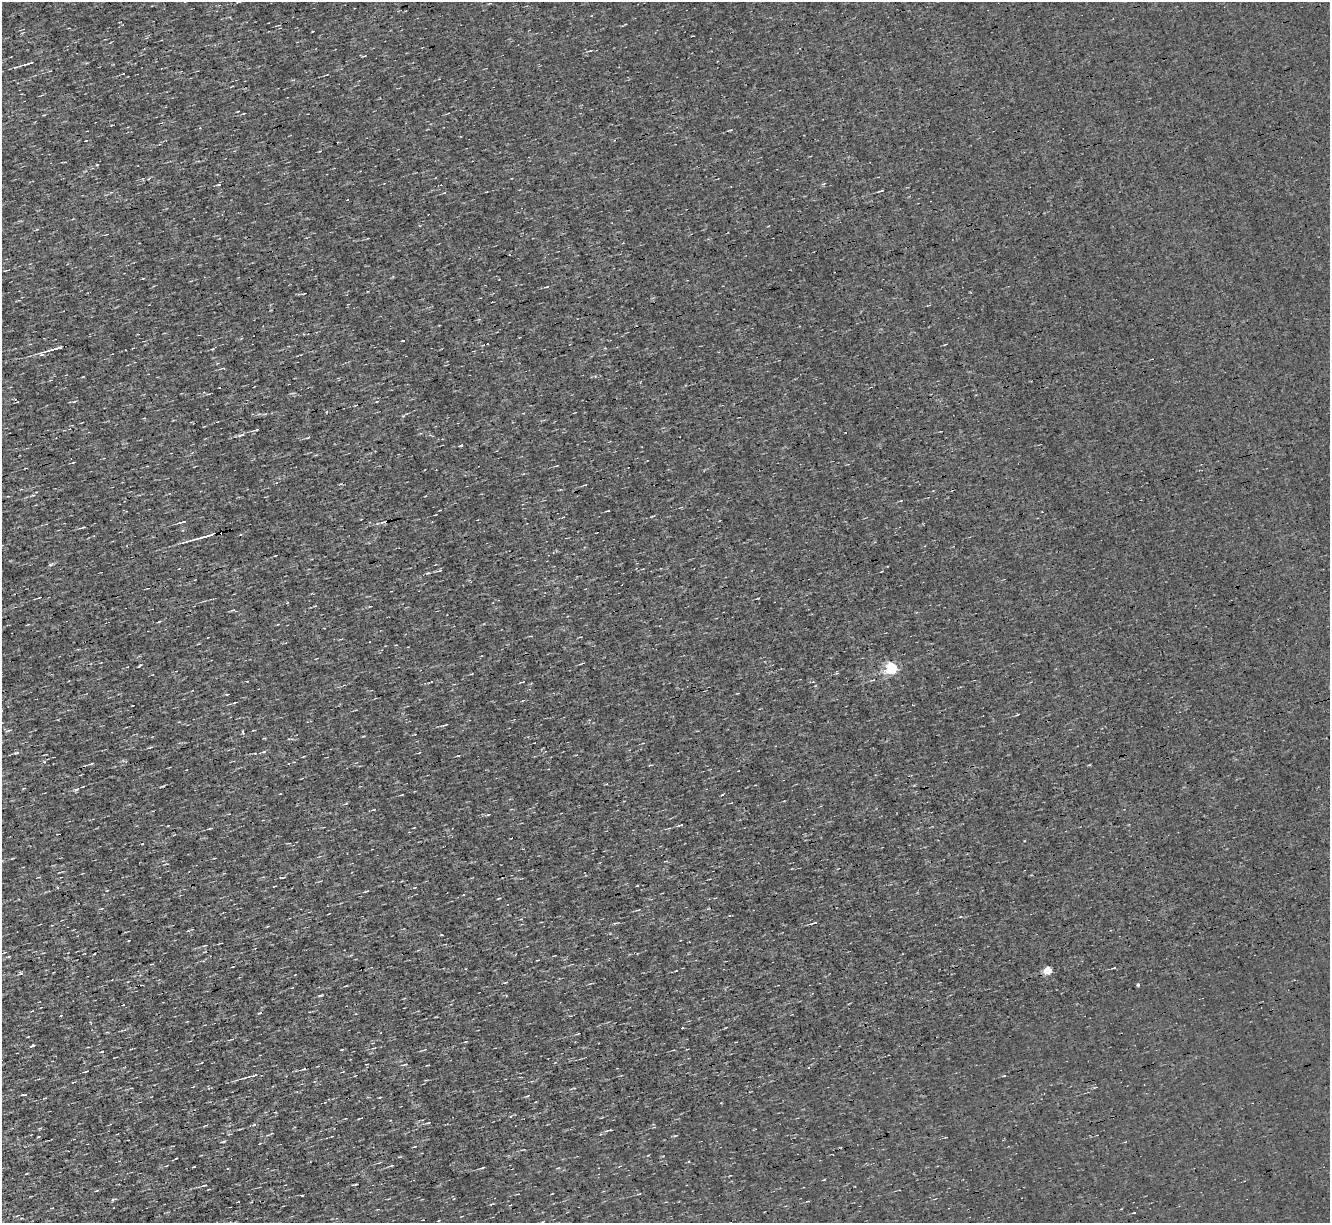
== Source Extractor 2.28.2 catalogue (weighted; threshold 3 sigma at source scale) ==
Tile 7 of 4 x 4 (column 3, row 2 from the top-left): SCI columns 2657-3984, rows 2702-3922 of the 5312 x 5277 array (HDU 1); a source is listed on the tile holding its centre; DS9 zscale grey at full resolution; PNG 1332 x 1225 px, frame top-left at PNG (2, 2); no overlay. Shown black and unused: <1% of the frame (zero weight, under 3 of 4 exposures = <1% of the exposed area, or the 3 px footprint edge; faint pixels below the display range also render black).
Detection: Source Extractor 2.28.2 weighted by HDU 2 'WHT'; one run over the whole footprint, this tile lists its part. Background 3.45e-04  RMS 0.044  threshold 0.199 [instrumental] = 3 sigma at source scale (4.5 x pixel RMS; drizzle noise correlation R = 1.50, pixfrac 1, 0.05/0.05 arcsec/px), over >= 5 px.
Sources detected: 106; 8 cosmic-ray / hot-pixel residue — not listed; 1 inside a brighter listed object's ellipse — not listed separately; the other 97 listed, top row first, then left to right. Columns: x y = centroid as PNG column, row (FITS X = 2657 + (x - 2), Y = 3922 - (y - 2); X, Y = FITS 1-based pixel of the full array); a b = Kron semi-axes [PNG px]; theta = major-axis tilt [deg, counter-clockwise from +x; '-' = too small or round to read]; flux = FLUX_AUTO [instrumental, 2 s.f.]
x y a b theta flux
590 51 4 3 - 3.9
364 56 5 3 - 4.1
29 63 14 3 18 15
123 74 3 2 - 2.8
326 75 3 2 - 3.3
97 165 4 2 - 3.4
218 185 6 3 8 6.3
881 191 7 2 16 5.6
444 193 4 3 - 3.9
56 348 19 3 15 41
212 349 4 3 - 3.5
256 430 6 2 15 6
307 438 5 3 - 4.3
461 445 3 3 - 9
73 462 4 2 - 4.1
557 466 6 2 19 3.9
585 485 5 2 - 3.2
33 495 4 3 - 4.4
608 511 4 2 - 3.7
182 522 12 3 15 12
83 527 9 3 14 7.5
204 537 27 2 15 42
275 556 4 2 - 2.7
370 606 5 3 - 3.2
232 610 6 3 21 4.9
582 663 7 2 27 4.1
139 666 5 3 - 3.8
891 668 5 5 - 640
836 673 5 3 - 4
227 694 4 3 - 3.8
235 703 7 3 21 5.6
1017 715 5 3 - 3.5
445 725 9 3 19 7
8 730 6 2 21 4.2
243 732 5 2 - 7.7
150 747 7 3 21 5
263 752 5 3 - 5.6
16 753 7 4 10 8.3
44 762 5 4 - 6.9
91 764 9 3 10 6.9
76 789 8 4 17 9.3
346 804 6 3 19 4.8
374 810 6 3 10 5.4
488 815 4 3 - 3.6
681 825 4 3 - 16
210 828 6 2 12 5.2
282 877 7 2 6 4.6
274 886 3 2 - 2.9
57 887 3 3 - 5
366 891 5 3 - 5.4
498 898 5 2 - 3.7
102 908 5 3 - 4.1
638 910 8 2 10 4.9
961 917 4 3 - 6.1
814 923 7 2 17 7.1
205 946 8 2 22 4.5
4 952 8 3 13 5.9
9 956 5 3 - 4.6
1114 968 5 2 - 4.7
1048 971 5 5 - 190
20 973 5 5 - 7
1138 985 4 3 - 6.9
320 996 5 3 - 5.1
61 1015 4 2 - 2.9
578 1034 5 3 - 3.5
33 1045 4 3 - 8.6
373 1048 5 3 - 3.8
101 1052 4 2 - 3.5
405 1065 6 2 10 4.7
428 1065 4 2 - 4.1
304 1069 5 3 - 5.2
86 1071 5 2 - 5.8
253 1075 13 4 15 19
528 1096 7 2 22 4.6
45 1098 4 2 - 3.9
325 1102 3 2 - 3.1
428 1123 6 2 14 4.7
205 1125 7 2 16 5.4
609 1130 8 3 17 7.8
272 1133 4 2 - 3.3
332 1136 3 2 - 3
38 1137 5 2 - 4.6
128 1140 2 2 - 3.4
224 1142 6 3 3 5.8
176 1158 3 2 - 3.7
166 1166 4 2 - 2.7
391 1166 6 3 10 5.2
483 1168 5 2 - 5.5
26 1174 3 2 - 3.7
355 1184 7 2 8 5.2
204 1185 7 3 12 7
209 1189 4 2 - 3.4
96 1191 5 3 - 3.4
302 1195 4 2 - 5.2
113 1200 5 3 - 4.8
22 1218 5 4 - 4.8
439 1220 4 2 - 3.5
Unlisted compact peaks at least as high as the median listed source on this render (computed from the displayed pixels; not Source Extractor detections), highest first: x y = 403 416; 142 844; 259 1013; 637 885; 403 341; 342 1050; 428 573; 254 1124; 51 565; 458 756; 440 570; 675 1136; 159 622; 83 377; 441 935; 194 1166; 326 412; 23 1095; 1024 841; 312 31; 1134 1213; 364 736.